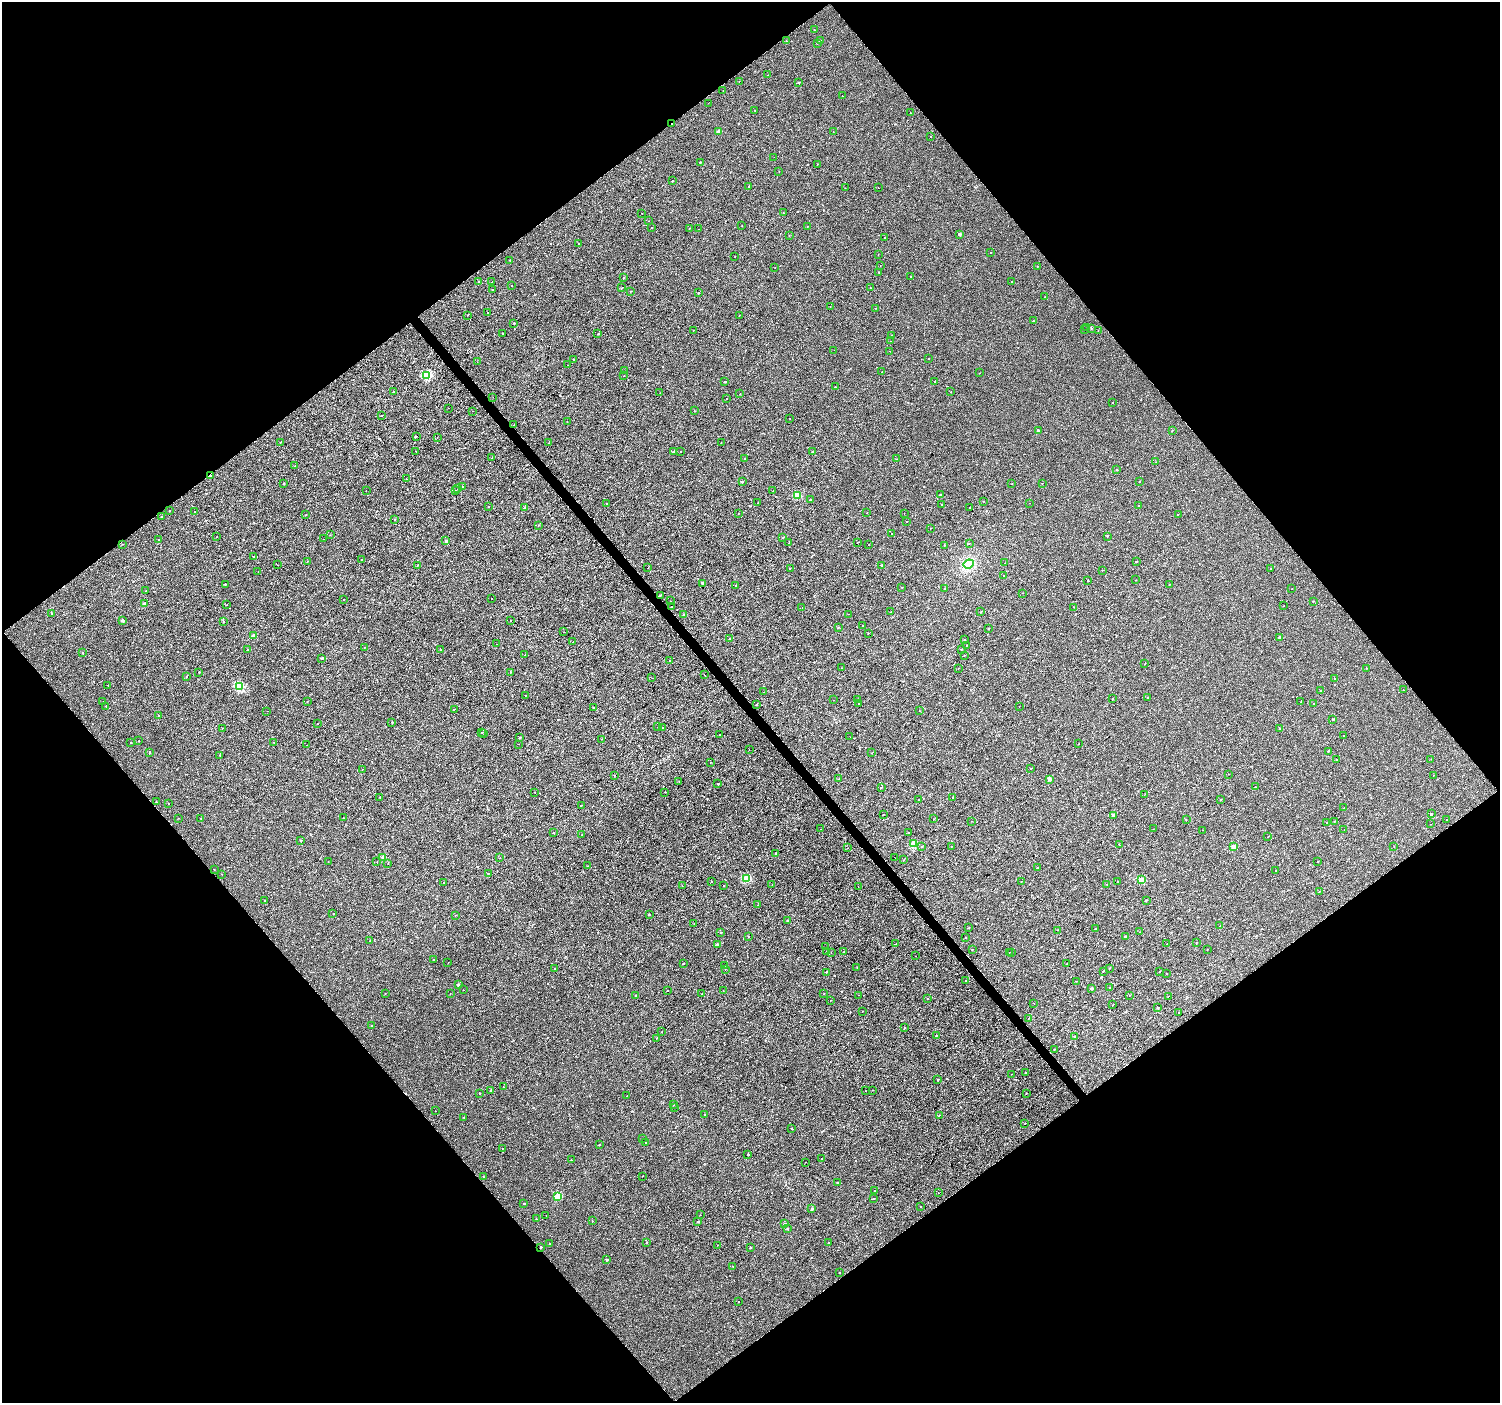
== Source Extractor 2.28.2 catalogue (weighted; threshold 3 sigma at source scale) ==
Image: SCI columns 5-5993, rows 203-5805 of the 5993 x 5943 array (HDU 1 of 3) = the unmasked area's bounding box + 8 px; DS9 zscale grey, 4 x 4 block average (1 PNG px = mean of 4 x 4 image px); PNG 1502 x 1405 px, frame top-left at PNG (2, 2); each listed source drawn as its Kron ellipse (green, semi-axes under 4 px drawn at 4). Shown black and unused: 50% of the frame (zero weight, under 2 of 3 exposures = <1% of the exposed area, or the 3 px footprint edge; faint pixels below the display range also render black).
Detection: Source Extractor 2.28.2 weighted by HDU 2 'WHT'. Background 3.04e-04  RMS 0.0042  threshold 0.019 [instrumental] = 3 sigma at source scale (4.5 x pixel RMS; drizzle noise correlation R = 1.50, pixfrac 1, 0.0396/0.0396 arcsec/px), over >= 5 px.
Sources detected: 740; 16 cosmic-ray / hot-pixel residue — neither listed nor drawn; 3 coinciding with a brighter row at this scale — not listed separately; of the other 721, all 500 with FLUX_AUTO >= 0.578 (the completeness limit of this list) listed and drawn (221 fainter detections not listed), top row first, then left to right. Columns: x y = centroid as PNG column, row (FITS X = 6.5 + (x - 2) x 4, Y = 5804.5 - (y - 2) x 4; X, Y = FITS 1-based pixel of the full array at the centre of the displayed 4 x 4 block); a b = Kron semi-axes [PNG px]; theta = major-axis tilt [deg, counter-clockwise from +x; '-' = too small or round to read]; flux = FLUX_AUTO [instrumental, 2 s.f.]
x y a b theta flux
815 30 2 2 - 1.5
821 40 2 2 - 1.9
786 41 2 2 - 1.2
817 43 2 2 - 1.1
768 75 2 2 - 0.75
739 81 2 2 - 0.74
799 82 2 2 - 2
723 91 2 2 - 0.74
842 96 2 2 - 0.87
708 103 2 2 - 1.2
755 110 2 2 - 1.3
910 112 2 2 - 0.7
672 124 2 2 - 1
718 131 2 2 - 17
833 131 2 2 - 1.1
931 136 2 2 - 1.7
774 157 2 2 - 1.9
700 162 2 2 - 1.7
817 164 2 2 - 1.2
779 171 2 2 - 0.79
672 181 2 2 - 2.5
749 186 2 2 - 1.6
845 188 2 2 - 0.64
878 188 2 2 - 1.2
642 213 2 2 - 2.1
783 213 2 2 - 1.3
649 221 2 2 - 0.58
742 225 2 2 - 0.62
807 226 2 2 - 0.71
651 228 2 2 - 0.84
689 228 2 2 - 1.2
699 229 2 2 - 1.7
959 234 2 2 - 8.4
789 236 2 2 - 0.85
884 238 2 2 - 1.2
579 243 2 2 - 1.2
991 252 2 2 - 0.67
878 255 2 2 - 0.78
735 256 2 2 - 0.62
510 260 2 2 - 0.86
880 266 2 2 - 0.69
1038 266 2 2 - 0.77
775 267 2 2 - 0.7
879 272 2 2 - 0.97
911 277 2 2 - 1.1
623 278 2 2 - 1.4
478 281 2 2 - 0.87
1012 281 2 2 - 0.89
492 282 2 2 - 1.3
512 285 2 2 - 0.8
622 288 2 2 - 1.3
870 288 2 2 - 2
493 290 2 2 - 1.3
631 291 2 2 - 0.86
698 293 2 2 - 2.8
1045 297 2 2 - 1.1
830 306 2 2 - 0.75
875 308 2 2 - 0.72
487 313 2 2 - 0.84
467 315 2 2 - 0.84
739 315 2 2 - 1.1
1033 321 2 2 - 1.8
514 323 2 2 - 0.92
1087 328 2 2 - 1.2
1091 328 2 2 - 1.4
1084 329 2 2 - 0.62
694 330 2 2 - 0.75
1098 331 2 2 - 0.82
503 333 2 2 - 1.3
598 334 2 2 - 2.3
891 335 2 2 - 0.88
891 341 2 2 - 0.68
834 350 2 2 - 1.4
890 351 2 2 - 0.6
929 358 2 2 - 1.5
574 359 2 2 - 1.7
477 362 2 2 - 1.7
568 365 2 2 - 0.75
625 371 2 2 - 0.65
882 372 2 2 - 0.82
979 373 2 2 - 0.66
427 375 2 2 - 110
624 376 2 2 - 0.6
935 381 2 2 - 1.3
725 382 2 2 - 1.8
835 387 2 2 - 0.77
393 392 2 2 - 0.78
951 392 2 2 - 0.81
660 393 2 2 - 0.86
740 394 2 2 - 0.95
493 397 2 2 - 1.6
727 399 2 2 - 1.1
1113 402 2 2 - 1
449 408 2 2 - 0.64
473 411 2 2 - 3.2
695 411 2 2 - 1.1
381 416 2 2 - 1.6
790 418 2 2 - 0.65
567 422 2 2 - 1.1
514 425 2 2 - 1
1172 430 2 2 - 1.6
1038 431 2 2 - 8
416 436 2 2 - 1.1
437 437 2 2 - 0.61
280 442 2 2 - 0.9
549 443 2 2 - 0.68
721 443 2 2 - 0.6
416 451 2 2 - 2
681 451 2 2 - 0.79
673 452 2 2 - 0.84
812 452 2 2 - 1.1
492 458 2 2 - 0.64
745 458 2 2 - 0.59
897 459 2 2 - 0.86
1156 462 2 2 - 1
295 466 2 2 - 0.65
1117 470 2 2 - 0.95
210 476 2 2 - 6.1
406 479 2 2 - 0.69
1140 481 2 2 - 1.7
742 482 2 2 - 2.7
284 483 2 2 - 2.8
1042 483 2 2 - 0.73
1012 484 2 2 - 0.77
462 487 2 2 - 1.6
458 489 2 2 - 0.64
366 490 2 2 - 1.4
455 491 2 2 - 0.96
773 491 2 2 - 0.6
797 495 2 2 - 38
940 495 2 2 - 2.1
810 500 2 2 - 3.9
984 501 2 2 - 0.87
606 503 2 2 - 0.91
758 503 2 2 - 0.68
1029 503 2 2 - 0.8
941 504 2 2 - 1.7
488 506 2 2 - 1.2
1139 506 2 2 - 0.81
525 508 2 2 - 8
969 508 2 2 - 0.72
169 510 2 2 - 0.67
194 512 2 2 - 0.58
738 513 2 2 - 1.5
867 513 2 2 - 0.84
904 513 2 2 - 0.59
1178 514 2 2 - 0.82
306 515 2 2 - 1.2
162 517 2 2 - 3.8
395 519 2 2 - 1.4
906 522 2 2 - 1.1
538 525 2 2 - 0.98
930 528 2 2 - 1.2
892 533 2 2 - 0.88
330 535 2 2 - 0.6
1107 536 2 2 - 2.2
217 537 2 2 - 1.1
783 538 2 2 - 1.5
323 539 2 2 - 1
159 540 2 2 - 1.9
446 541 2 2 - 5.2
857 542 2 2 - 0.79
789 543 2 2 - 0.61
123 544 2 2 - 1.1
869 544 2 2 - 0.77
969 544 2 2 - 0.94
944 545 2 2 - 1.1
253 557 2 2 - 1.4
361 559 2 2 - 0.96
308 561 2 2 - 0.77
1137 561 2 2 - 1.2
1005 563 2 2 - 1.1
969 564 5 3 - 8.9
277 565 2 2 - 1.1
417 565 2 2 - 1.5
882 565 2 2 - 7.3
648 567 2 2 - 1.6
790 568 2 2 - 0.81
1270 568 2 2 - 1.8
1102 570 2 2 - 0.92
258 572 2 2 - 0.65
1004 575 2 2 - 0.84
1136 580 2 2 - 0.61
1088 581 2 2 - 1.7
702 583 2 2 - 5.1
225 584 2 2 - 3.5
1169 584 2 2 - 0.83
735 585 2 2 - 0.91
902 587 2 2 - 0.62
945 588 2 2 - 0.86
1292 589 2 2 - 0.69
146 591 2 2 - 1.1
1022 593 2 2 - 2.3
660 595 2 2 - 2.4
491 599 2 2 - 1.5
343 600 2 2 - 1.4
671 601 2 2 - 4.2
1313 601 2 2 - 1.8
145 604 2 2 - 13
227 605 2 2 - 2.5
1284 606 2 2 - 0.65
671 607 2 2 - 1.7
1074 607 2 2 - 0.9
802 608 2 2 - 1.3
981 611 2 2 - 0.76
890 612 2 2 - 0.89
52 614 2 2 - 1.6
848 614 2 2 - 0.81
684 615 2 2 - 4.4
123 620 2 2 - 12
510 621 2 2 - 0.9
223 622 2 2 - 0.9
863 625 2 2 - 1.7
838 627 2 2 - 2.6
988 629 2 2 - 1.7
563 632 2 2 - 2
868 634 2 2 - 0.77
254 636 2 2 - 18
1280 637 2 2 - 8.3
729 639 2 2 - 0.71
964 639 2 2 - 0.84
573 642 2 2 - 0.92
496 644 2 2 - 0.81
967 645 2 2 - 0.6
364 647 2 2 - 1.1
247 649 2 2 - 0.85
961 649 2 2 - 2
441 650 2 2 - 1.3
82 653 2 2 - 1
525 655 2 2 - 0.65
964 655 2 2 - 1.2
322 658 2 2 - 3.7
670 660 2 2 - 1.4
1145 664 2 2 - 1.4
841 668 2 2 - 0.64
958 668 2 2 - 0.88
1367 668 2 2 - 1
199 672 2 2 - 1.8
511 672 2 2 - 0.75
704 674 2 2 - 2.5
187 676 2 2 - 1.5
652 678 2 2 - 0.73
1335 678 2 2 - 1.4
108 685 2 2 - 1
239 687 2 2 - 87
1403 690 2 2 - 1.8
1321 691 2 2 - 3.2
764 692 2 2 - 0.68
526 695 2 2 - 0.93
1148 697 2 2 - 1.2
1112 699 2 2 - 2.6
833 700 2 2 - 1.5
857 700 2 2 - 1.1
307 701 2 2 - 1
1301 701 2 2 - 0.73
103 702 2 2 - 0.74
1314 703 2 2 - 1
859 704 2 2 - 0.84
756 705 2 2 - 2
106 706 2 2 - 1.3
1019 706 2 2 - 2.1
593 707 2 2 - 0.79
454 709 2 2 - 1.2
267 711 2 2 - 0.76
919 711 2 2 - 0.64
158 715 2 2 - 0.65
1333 719 2 2 - 5.4
392 722 2 2 - 1.7
318 723 2 2 - 0.74
658 727 2 2 - 1
222 728 2 2 - 0.77
663 728 2 2 - 1.2
1280 728 2 2 - 2.2
481 733 2 2 - 1.9
484 733 2 2 - 0.95
720 734 2 2 - 1.6
1343 735 2 2 - 0.81
850 737 2 2 - 0.78
519 738 2 2 - 2
601 739 2 2 - 0.64
139 741 2 2 - 1.3
131 742 2 2 - 2.5
274 743 2 2 - 0.89
518 744 2 2 - 0.65
1079 744 2 2 - 0.66
307 745 2 2 - 4.3
749 749 2 2 - 0.62
1328 751 2 2 - 2.6
150 752 2 2 - 4.2
872 753 2 2 - 0.58
220 755 2 2 - 2.1
1431 759 2 2 - 0.58
1336 760 2 2 - 1.2
711 762 2 2 - 1.1
1031 768 2 2 - 1
362 769 2 2 - 0.95
1228 774 2 2 - 1.7
614 775 2 2 - 1
1433 775 2 2 - 0.74
839 779 2 2 - 1.1
1049 779 2 2 - 15
679 782 2 2 - 0.8
718 783 2 2 - 1.3
1255 787 2 2 - 0.79
881 788 2 2 - 0.93
665 792 2 2 - 1.5
535 793 2 2 - 0.6
1144 795 2 2 - 0.6
380 797 2 2 - 0.93
953 798 2 2 - 3.9
919 800 2 2 - 0.97
1220 800 2 2 - 1.9
156 801 2 2 - 0.7
168 804 2 2 - 0.76
581 806 2 2 - 0.97
1344 808 2 2 - 0.73
1431 814 2 2 - 5.6
883 815 2 2 - 0.96
1113 815 2 2 - 11
179 818 2 2 - 0.66
201 818 2 2 - 1.2
344 818 2 2 - 0.72
934 819 2 2 - 1.4
1186 819 2 2 - 0.69
1447 819 2 2 - 0.59
972 821 2 2 - 0.81
1334 821 2 2 - 1
1327 823 2 2 - 3.3
1431 824 2 2 - 2.4
821 829 2 2 - 0.64
1153 829 2 2 - 0.74
1344 829 2 2 - 2.6
1202 830 2 2 - 1.4
554 832 2 2 - 1.1
908 832 2 2 - 1.1
582 835 2 2 - 1.2
1268 837 2 2 - 0.67
301 840 2 2 - 0.72
914 844 2 2 - 55
1119 844 2 2 - 0.98
921 846 2 2 - 1.3
951 846 2 2 - 0.63
1233 847 2 2 - 29
1394 847 2 2 - 0.62
848 848 2 2 - 0.82
776 853 2 2 - 4.7
894 857 2 2 - 1.4
383 858 2 2 - 18
500 858 2 2 - 0.72
903 860 2 2 - 1.1
1317 861 2 2 - 0.65
328 862 2 2 - 0.58
377 862 2 2 - 0.79
388 864 2 2 - 0.66
588 866 2 2 - 1.6
1037 868 2 2 - 2.4
214 870 2 2 - 0.65
1275 871 2 2 - 0.69
488 873 2 2 - 1.3
222 874 2 2 - 1
746 879 2 2 - 68
1141 880 2 2 - 49
711 881 2 2 - 1.3
1021 881 2 2 - 0.86
1118 882 2 2 - 0.96
444 883 2 2 - 0.96
772 884 2 2 - 0.68
1107 884 2 2 - 0.74
682 886 2 2 - 0.71
724 886 2 2 - 1.2
858 886 2 2 - 0.6
1319 891 2 2 - 1
265 900 2 2 - 2.6
1146 900 2 2 - 1.9
757 905 2 2 - 0.77
333 913 2 2 - 0.7
649 914 2 2 - 3.4
455 916 2 2 - 1.1
787 921 2 2 - 1.1
694 924 2 2 - 0.8
1220 926 2 2 - 0.87
968 928 2 2 - 0.83
1095 929 2 2 - 1.8
1058 930 2 2 - 1.1
721 932 2 2 - 1.9
1139 932 2 2 - 0.7
1125 936 2 2 - 2.5
749 937 2 2 - 0.92
965 937 2 2 - 1.2
370 941 2 2 - 1.1
1196 943 2 2 - 0.93
717 944 2 2 - 3.3
896 944 2 2 - 0.61
1167 944 2 2 - 0.6
826 947 2 2 - 0.9
1207 949 2 2 - 0.66
972 950 2 2 - 0.6
827 951 2 2 - 0.72
843 952 2 2 - 0.93
1011 952 2 2 - 0.93
831 953 2 2 - 3.4
1009 953 2 2 - 0.88
915 956 2 2 - 1.3
434 959 2 2 - 2.1
448 963 2 2 - 0.72
683 963 2 2 - 3.1
1067 964 2 2 - 0.87
724 966 2 2 - 0.77
554 968 2 2 - 1
857 968 2 2 - 0.69
1109 968 2 2 - 1.1
725 970 2 2 - 0.61
1103 971 2 2 - 1.9
1160 971 2 2 - 0.62
826 972 2 2 - 1.2
1167 974 2 2 - 1.6
965 981 2 2 - 5.6
1076 981 2 2 - 0.59
458 985 2 2 - 7.7
1092 988 2 2 - 6.2
1110 988 2 2 - 1.6
463 990 2 2 - 0.8
723 990 2 2 - 0.73
667 991 2 2 - 1
385 994 2 2 - 0.62
450 994 2 2 - 0.65
702 994 2 2 - 0.68
824 994 2 2 - 1.1
636 995 2 2 - 0.95
859 995 2 2 - 0.76
1129 995 2 2 - 0.93
1168 996 2 2 - 0.78
927 999 2 2 - 0.62
831 1000 2 2 - 0.62
1034 1003 2 2 - 1.7
1113 1005 2 2 - 1.3
1158 1007 2 2 - 1.3
862 1011 2 2 - 0.9
1179 1013 2 2 - 0.76
1028 1018 2 2 - 0.89
371 1025 2 2 - 1.4
905 1028 2 2 - 1.1
661 1032 2 2 - 1
936 1035 2 2 - 1.6
1075 1036 2 2 - 3.4
657 1038 2 2 - 1.4
1054 1049 2 2 - 0.92
1025 1073 2 2 - 1.4
1011 1074 2 2 - 0.93
938 1079 2 2 - 3.1
503 1087 2 2 - 0.69
491 1090 2 2 - 5.8
873 1090 2 2 - 0.96
865 1091 2 2 - 0.65
479 1093 2 2 - 2.5
1026 1093 2 2 - 1.4
627 1096 2 2 - 0.76
673 1105 2 2 - 0.82
674 1108 2 2 - 0.63
435 1111 2 2 - 0.76
704 1114 2 2 - 0.82
939 1115 2 2 - 1
464 1117 2 2 - 1.1
1025 1123 2 2 - 0.97
792 1128 2 2 - 0.89
642 1138 2 2 - 0.81
646 1142 2 2 - 1.7
599 1145 2 2 - 1.4
502 1148 2 2 - 0.67
748 1154 2 2 - 3.3
821 1159 2 2 - 0.83
571 1160 2 2 - 0.81
805 1162 2 2 - 0.79
642 1176 2 2 - 0.99
483 1177 2 2 - 0.93
837 1182 2 2 - 2.8
875 1190 2 2 - 1
938 1193 2 2 - 2.5
557 1196 2 2 - 41
874 1198 2 2 - 1.6
524 1203 2 2 - 2
920 1207 2 2 - 0.94
812 1209 2 2 - 6.5
700 1215 2 2 - 0.6
546 1216 2 2 - 0.6
536 1219 2 2 - 1.4
592 1221 2 2 - 1.2
698 1222 2 2 - 3.3
785 1224 2 2 - 11
788 1229 2 2 - 1.1
646 1242 2 2 - 1.9
549 1243 2 2 - 1.1
828 1243 2 2 - 1.4
717 1245 2 2 - 0.75
541 1247 2 2 - 3.8
750 1247 2 2 - 3.8
607 1260 2 2 - 5.8
733 1266 2 2 - 0.8
839 1272 2 2 - 1.3
738 1302 2 2 - 0.63
Overlapping masked pixels (flux is a lower limit): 2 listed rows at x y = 672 124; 210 476
Diffuse or blended objects may show on this block-average render without a row.